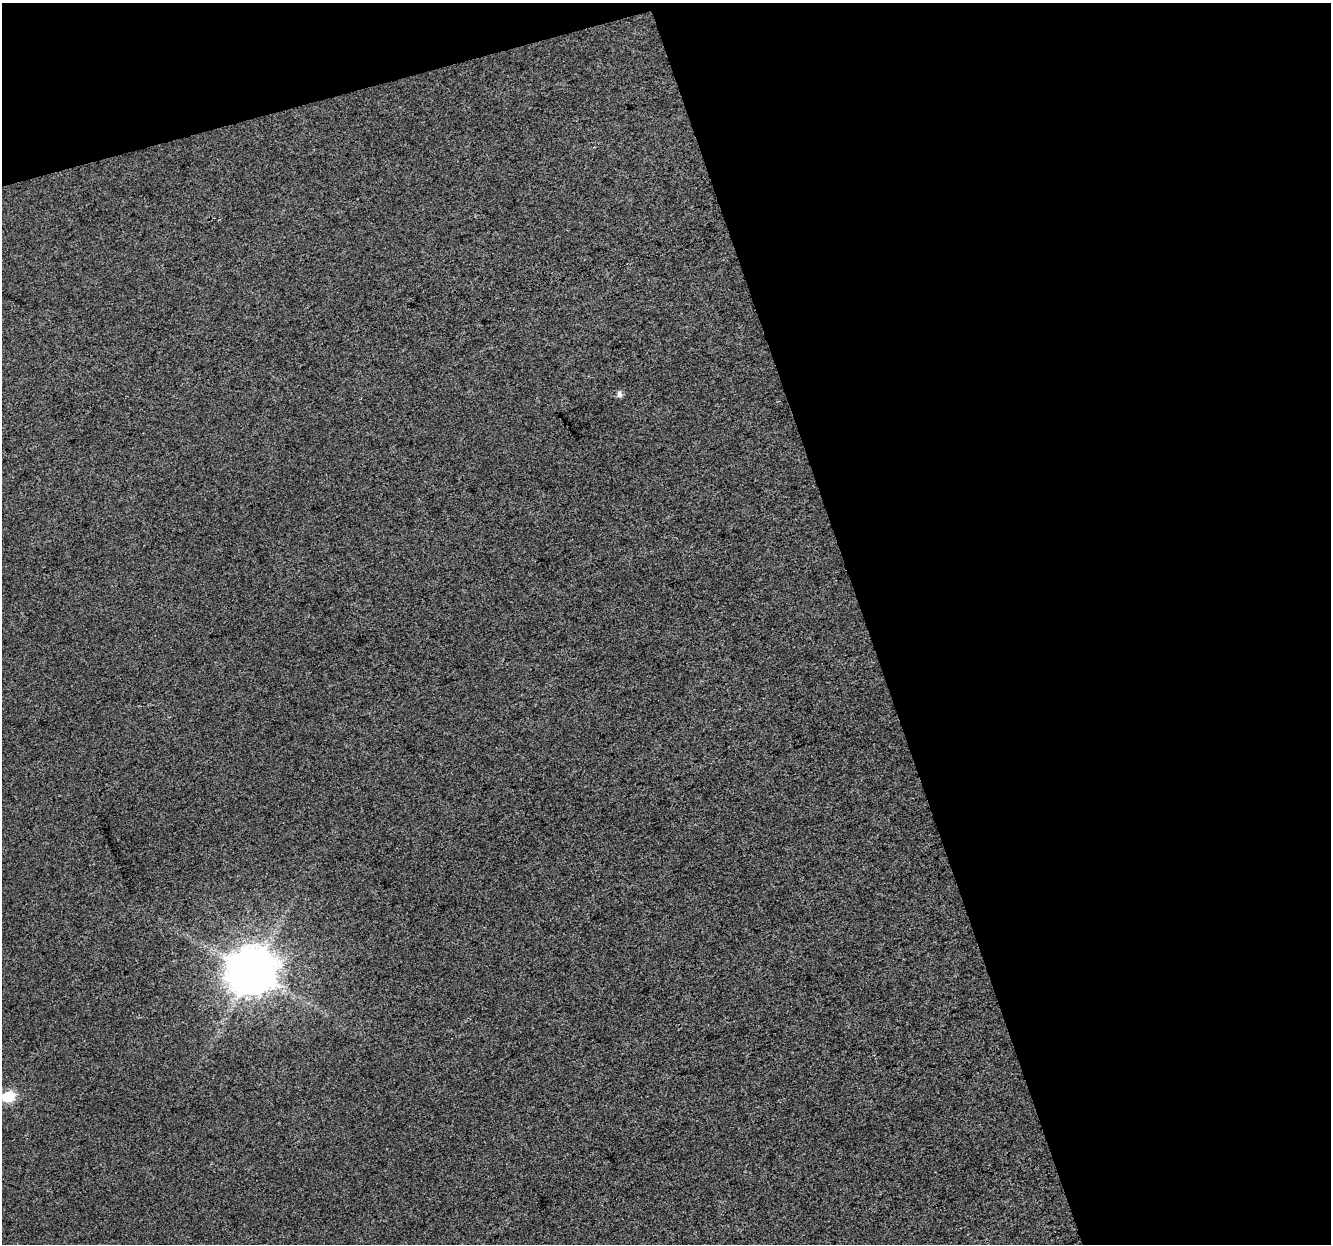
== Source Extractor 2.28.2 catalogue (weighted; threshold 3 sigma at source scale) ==
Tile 2 of 2 x 2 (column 2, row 1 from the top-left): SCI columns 1329-2657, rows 1282-2523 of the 2659 x 2579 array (HDU 1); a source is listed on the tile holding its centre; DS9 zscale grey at full resolution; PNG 1333 x 1246 px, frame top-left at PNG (2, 3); no overlay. Shown black and unused: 39% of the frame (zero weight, under 3 of 4 exposures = <1% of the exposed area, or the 3 px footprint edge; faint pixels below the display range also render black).
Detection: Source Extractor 2.28.2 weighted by HDU 2 'WHT'; one run over the whole footprint, this tile lists its part. Background 0.0158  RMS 0.011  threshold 0.0498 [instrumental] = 3 sigma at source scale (4.5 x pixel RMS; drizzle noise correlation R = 1.50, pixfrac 1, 0.0396/0.0396 arcsec/px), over >= 5 px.
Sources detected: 3; all 3 listed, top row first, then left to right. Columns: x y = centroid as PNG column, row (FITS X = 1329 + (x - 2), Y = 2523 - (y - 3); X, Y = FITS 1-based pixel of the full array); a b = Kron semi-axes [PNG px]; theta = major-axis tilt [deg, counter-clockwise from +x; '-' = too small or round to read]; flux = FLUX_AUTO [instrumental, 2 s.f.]
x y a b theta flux
620 394 8 6 -65 3.9
251 972 15 13 21 4200
8 1097 7 6 - 75